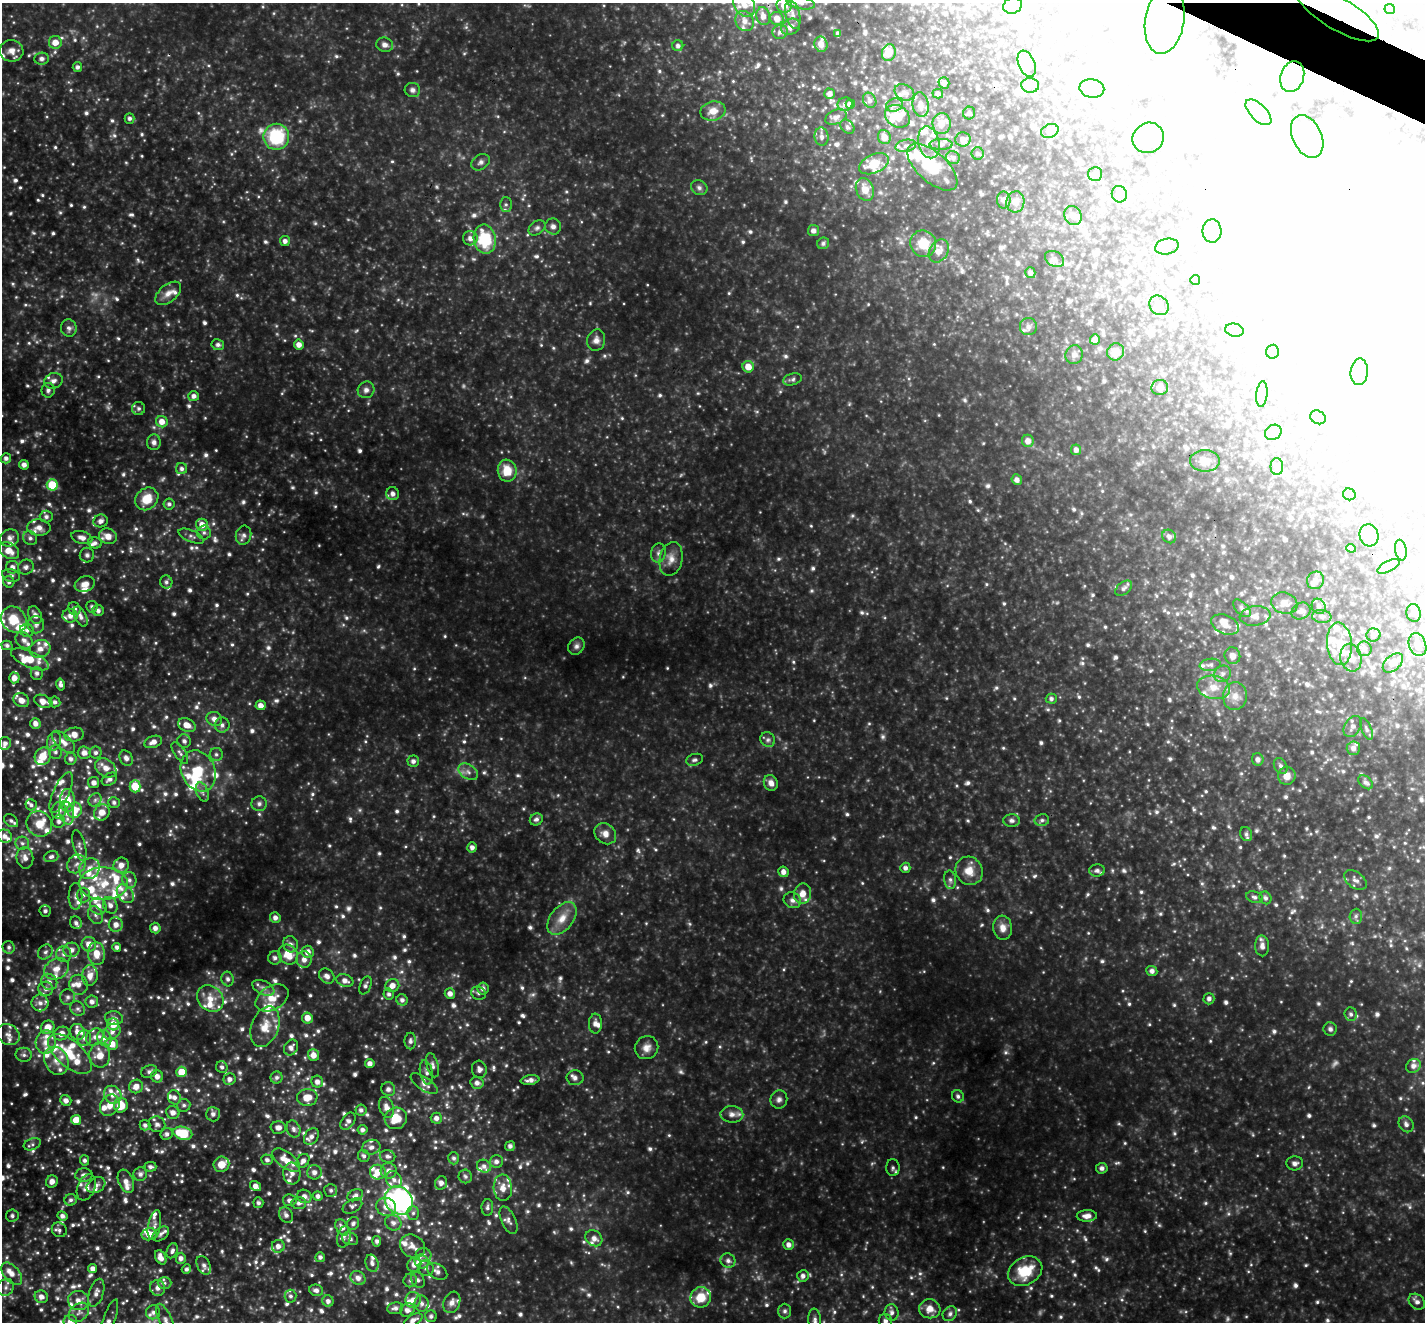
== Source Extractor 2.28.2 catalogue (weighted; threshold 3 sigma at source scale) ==
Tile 10 of 4 x 4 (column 2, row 3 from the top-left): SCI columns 1425-2847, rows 1603-2922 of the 5695 x 5707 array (HDU 1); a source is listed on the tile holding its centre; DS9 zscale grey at full resolution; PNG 1427 x 1324 px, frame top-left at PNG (2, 3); each listed source drawn as its Kron ellipse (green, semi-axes under 4 px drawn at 4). Shown black and unused: <1% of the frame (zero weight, under 3 of 4 exposures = <1% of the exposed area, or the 3 px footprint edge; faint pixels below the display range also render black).
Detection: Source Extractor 2.28.2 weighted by HDU 2 'WHT'; one run over the whole footprint, this tile lists its part. Background 0.346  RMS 0.039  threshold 0.173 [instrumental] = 3 sigma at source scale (4.5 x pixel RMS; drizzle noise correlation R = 1.50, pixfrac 1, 0.05/0.05 arcsec/px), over >= 5 px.
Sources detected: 1756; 18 too faint to see at this stretch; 331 inside a brighter object's white glare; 1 cosmic-ray / hot-pixel residue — neither listed nor drawn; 167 inside a brighter listed object's ellipse — not listed separately; of the other 1239, all 500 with FLUX_AUTO >= 10.8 (the completeness limit of this list) listed and drawn (739 fainter detections not listed), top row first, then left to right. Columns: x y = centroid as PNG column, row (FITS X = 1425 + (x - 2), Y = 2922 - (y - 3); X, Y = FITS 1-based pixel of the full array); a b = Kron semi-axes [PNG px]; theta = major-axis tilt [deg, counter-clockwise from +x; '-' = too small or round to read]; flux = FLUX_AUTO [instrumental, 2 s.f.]
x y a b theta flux
801 3 14 6 -11 21
744 4 14 10 -60 48
784 5 8 7 - 44
1013 6 9 8 - 30
1390 9 5 5 - 18
1338 13 47 16 -31 200
793 15 14 7 -76 26
763 16 9 7 -76 24
777 18 7 6 - 29
1165 20 34 19 81 250
745 21 10 9 - 24
791 27 10 7 29 23
780 32 7 7 - 16
838 34 4 4 - 12
55 42 6 6 - 42
821 44 8 6 -76 28
385 45 8 7 - 19
678 46 5 5 - 13
11 51 12 11 - 35
889 53 8 7 - 62
41 59 7 6 - 15
1027 64 14 8 -68 54
77 67 5 4 - 13
1292 77 15 11 72 120
944 83 5 5 - 15
1030 85 9 7 -4 14
1092 88 12 9 -10 32
412 90 8 7 - 13
904 92 10 7 -26 20
830 94 5 5 - 18
938 94 5 4 - 14
870 100 8 6 -60 13
845 104 7 6 - 15
850 104 5 4 - 22
894 105 8 6 16 15
921 105 12 8 -83 28
713 111 13 9 12 42
1258 112 16 8 -44 38
969 113 6 6 - 12
897 116 13 10 -32 74
836 117 11 7 24 21
130 118 5 5 - 12
942 124 10 9 - 40
847 127 8 6 -45 11
1050 131 9 6 21 27
1307 136 22 14 -64 97
276 137 13 13 - 250
822 137 9 7 -85 16
884 137 7 6 - 32
1148 138 16 15 - 58
963 140 7 7 - 25
929 142 16 10 -76 50
941 144 11 5 0 16
906 146 10 6 12 18
978 154 6 6 - 11
953 158 7 6 - 12
480 162 10 7 35 14
874 164 16 9 24 83
932 167 31 15 -42 170
1095 174 7 7 - 13
699 188 8 7 - 13
865 189 12 8 -68 41
1119 194 8 7 - 17
1004 200 8 7 - 13
1015 202 10 9 - 23
506 204 7 6 - 12
1073 216 10 8 -63 20
553 226 8 7 - 18
537 228 9 6 37 13
814 231 5 5 - 16
1212 231 11 9 -88 26
470 238 7 7 - 21
485 239 14 11 -79 190
285 241 5 5 - 16
823 243 6 5 - 11
923 244 13 13 - 79
1167 247 12 8 12 20
939 251 12 9 58 31
1055 259 10 7 -31 14
1030 273 5 5 - 11
1195 280 5 4 - 11
168 293 15 8 40 32
1159 305 10 9 - 24
1028 327 8 8 - 17
69 328 9 8 - 16
1234 330 9 6 -12 13
596 340 11 9 73 23
1095 340 5 5 - 20
218 345 6 5 - 12
299 345 5 5 - 24
1115 352 9 8 - 41
1273 352 7 6 - 12
1074 355 9 8 - 17
748 367 6 5 - 48
1359 372 13 9 85 41
792 379 10 5 15 11
53 381 9 7 19 18
1160 388 8 7 - 22
48 390 7 6 - 13
366 390 8 8 - 17
1262 394 13 5 84 14
194 396 5 5 - 17
139 408 6 6 - 11
1318 417 8 6 -30 12
162 422 6 5 - 35
1273 432 8 7 - 14
1028 441 6 6 - 23
154 442 8 7 - 16
1076 450 5 5 - 18
6 458 5 5 - 15
1205 461 15 10 -1 35
24 465 5 4 - 18
1277 467 8 6 -90 14
182 469 5 5 - 13
507 471 11 9 -81 76
1017 480 5 5 - 17
52 485 5 5 - 150
393 494 6 6 - 19
1349 494 6 6 - 13
147 499 12 10 40 73
169 504 5 5 - 11
46 517 6 6 - 12
101 521 7 6 - 16
202 525 6 6 - 40
39 527 11 8 -4 29
204 532 7 7 - 11
244 535 10 7 76 16
1369 535 11 9 -77 58
108 536 9 7 -18 37
191 536 13 6 -23 15
1169 536 7 6 - 15
82 537 11 6 -14 26
10 538 9 8 - 22
30 538 7 6 - 13
95 543 7 5 -21 12
1351 548 5 4 - 13
1401 550 10 5 -80 13
9 551 11 7 -31 50
658 553 9 7 80 16
87 555 7 7 - 11
671 559 17 11 78 39
1389 566 12 5 26 12
12 567 6 6 - 20
26 567 8 7 - 14
11 575 9 6 -16 12
1315 580 9 8 - 22
9 582 6 5 - 13
166 582 6 6 - 12
85 584 10 7 21 30
1124 588 9 6 39 13
1284 603 13 10 -18 34
1319 606 8 6 -61 16
92 607 6 5 - 12
1242 608 11 6 -44 14
74 609 7 6 - 16
98 610 5 5 - 14
1301 611 10 8 31 17
1414 613 9 7 -78 15
35 615 9 6 -67 22
70 616 7 7 - 22
81 616 11 5 -66 18
1255 616 15 10 6 30
1322 616 10 6 -8 15
14 620 14 12 -48 91
36 625 8 8 - 16
1225 625 14 9 -23 35
27 630 7 6 - 13
1373 635 7 6 - 19
24 640 9 7 -40 19
1339 644 21 12 -85 73
7 645 5 4 - 11
1417 645 12 8 -69 32
576 646 9 7 48 16
40 649 10 8 18 27
1364 649 7 7 - 16
1232 656 8 7 - 24
1351 658 14 10 -77 33
30 659 20 8 -24 73
1393 663 12 7 42 32
1210 665 10 6 7 14
37 673 6 6 - 14
1222 674 9 7 40 17
14 678 5 5 - 32
61 684 6 4 -78 14
1213 687 16 11 -10 58
1235 696 14 12 84 43
1051 699 5 5 - 11
21 700 8 6 -28 34
43 701 9 6 -21 35
55 702 5 5 - 11
260 705 5 5 - 24
214 719 8 7 - 24
35 723 5 5 - 21
187 725 9 6 -24 41
222 725 7 7 - 15
1353 726 11 8 57 17
1367 729 11 5 -69 12
74 735 10 7 8 38
768 740 8 7 - 11
54 741 10 6 74 16
184 741 7 6 - 14
63 742 14 7 -43 31
153 742 9 6 20 26
5 743 6 6 - 16
1353 748 6 6 - 16
55 752 7 6 - 12
84 753 6 6 - 25
96 753 6 6 - 14
180 753 12 5 -57 14
216 754 6 6 - 11
43 756 9 7 61 64
126 758 8 6 -58 20
71 759 6 6 - 15
1258 759 6 6 - 17
695 760 8 5 16 12
413 761 5 5 - 15
1281 766 8 6 -63 12
106 768 11 8 -34 35
198 771 21 16 -65 130
468 772 10 7 -35 20
1287 776 9 8 - 32
109 779 8 6 33 16
1366 782 8 5 -42 12
94 783 5 5 - 20
771 783 8 7 - 24
135 786 6 5 - 89
202 792 10 6 -70 15
61 793 22 8 66 34
95 800 7 5 46 11
67 801 11 7 -89 62
114 802 6 5 - 11
259 804 7 7 - 14
31 805 6 5 - 11
59 810 8 7 - 21
74 810 8 7 - 64
102 812 8 7 - 36
66 813 12 7 -76 28
536 819 7 6 - 14
1012 820 8 6 -3 15
1042 820 7 6 - 11
11 821 8 5 -38 13
59 821 6 6 - 14
39 824 13 12 - 54
605 834 12 9 -40 30
1246 834 7 5 -64 11
5 836 7 6 - 20
22 843 6 6 - 11
79 845 16 6 -74 17
472 847 5 5 - 17
51 857 7 5 17 13
25 858 11 8 -83 29
77 864 10 8 40 26
121 865 8 7 - 32
905 868 5 5 - 15
89 869 11 9 46 41
1097 870 8 6 2 14
969 871 14 13 - 59
783 872 5 5 - 21
129 880 8 7 - 17
950 880 9 6 -83 13
1355 880 13 8 -36 18
103 884 24 16 0 120
125 894 10 7 -55 24
803 894 10 8 80 41
84 895 7 6 - 14
75 896 13 7 89 21
1255 897 9 5 -17 12
1265 898 6 5 - 13
792 900 9 7 -30 17
110 905 8 7 - 21
98 906 8 8 - 33
45 911 6 5 - 12
95 915 9 7 -62 18
1356 916 7 6 - 11
275 918 5 5 - 18
562 918 19 11 52 60
76 923 6 5 - 13
116 925 7 7 - 27
155 928 5 5 - 19
1003 928 12 9 -84 34
89 944 7 7 - 41
291 944 8 7 - 16
1262 946 10 7 -88 23
9 947 6 6 - 11
117 947 4 4 - 13
71 950 8 7 - 23
45 952 8 6 47 13
308 952 6 6 - 29
64 954 8 7 - 19
96 954 11 8 -84 53
288 955 10 9 - 67
275 958 6 6 - 14
304 959 8 7 - 21
56 969 13 10 29 43
1152 971 5 5 - 15
90 976 10 8 88 35
327 976 8 6 -43 20
228 979 7 6 - 13
345 981 9 6 -22 23
49 982 8 7 - 22
78 985 10 9 - 25
365 985 9 5 69 13
392 986 7 6 - 28
263 988 12 7 -26 21
483 988 6 5 - 16
46 989 7 7 - 19
478 993 7 6 - 11
389 994 5 5 - 11
450 994 5 5 - 22
68 997 8 7 - 14
210 998 14 12 -42 56
272 998 18 12 30 64
1209 999 5 5 - 13
402 1000 6 5 - 15
92 1002 6 6 - 18
40 1003 8 8 - 24
78 1009 8 7 - 12
1351 1014 7 6 - 12
114 1018 9 6 -8 14
307 1018 5 5 - 37
595 1023 10 6 87 20
113 1024 6 6 - 56
48 1027 7 6 - 50
265 1027 21 13 71 75
1330 1029 7 6 - 12
77 1032 8 7 - 24
112 1032 9 7 44 19
62 1033 8 6 25 32
8 1035 12 10 -37 29
95 1037 9 7 42 19
84 1038 8 7 - 14
104 1038 8 7 - 23
410 1041 8 6 89 14
46 1042 11 10 - 39
112 1044 6 5 - 44
291 1047 8 6 60 20
647 1048 12 11 - 31
70 1054 26 13 -41 110
24 1055 8 7 - 14
100 1055 12 10 -87 54
313 1055 6 5 - 35
56 1061 14 11 -63 45
370 1063 5 4 - 20
433 1065 12 6 -75 14
1413 1066 8 6 34 18
222 1067 6 5 - 11
479 1069 8 7 - 17
149 1071 8 6 22 13
181 1072 5 5 - 69
426 1072 12 6 -78 20
157 1076 6 6 - 23
277 1077 6 6 - 12
575 1078 8 7 - 14
229 1079 6 6 - 18
530 1080 9 5 9 21
317 1082 6 6 - 20
477 1083 6 6 - 18
424 1084 15 6 -34 24
136 1086 7 6 - 30
388 1089 7 6 - 14
113 1095 9 8 - 33
958 1096 6 5 - 11
174 1097 7 6 - 17
307 1097 10 8 8 59
779 1099 9 8 - 16
66 1100 6 5 - 20
110 1105 11 9 55 43
121 1105 7 7 - 79
184 1105 6 6 - 11
386 1107 11 7 -69 29
361 1110 5 5 - 13
173 1112 7 6 - 22
213 1114 7 7 - 15
732 1114 11 8 -2 24
396 1118 11 10 - 88
436 1118 5 5 - 18
76 1120 5 5 - 52
348 1121 9 6 54 18
157 1124 8 7 - 18
1406 1124 8 7 - 16
145 1125 5 5 - 13
278 1128 8 6 -1 23
293 1129 9 6 -68 17
362 1130 5 4 - 14
183 1133 9 6 -14 160
167 1134 6 6 - 14
311 1136 9 6 56 19
32 1144 9 5 20 12
510 1146 5 4 - 14
371 1147 9 7 15 20
364 1156 6 5 - 12
388 1156 8 6 -12 14
454 1158 6 5 - 11
85 1160 5 4 - 11
267 1160 5 5 - 13
286 1160 16 8 -36 58
303 1161 7 6 - 19
496 1161 7 6 - 16
1295 1163 8 7 - 15
221 1164 8 7 - 45
484 1166 7 6 - 16
150 1167 6 5 - 12
893 1168 8 6 -89 11
1102 1168 6 5 - 13
389 1171 8 8 - 24
314 1172 7 7 - 19
378 1172 8 7 - 43
292 1173 11 8 -85 26
140 1174 7 6 - 15
84 1175 8 6 1 18
465 1176 7 6 - 12
394 1180 9 7 -55 21
52 1181 6 5 - 22
126 1181 12 7 -68 29
441 1183 7 6 - 18
96 1185 10 7 31 19
256 1186 6 4 -33 25
86 1187 13 8 68 30
503 1188 13 9 -87 34
331 1190 6 6 - 11
355 1195 8 5 23 13
304 1196 7 6 - 22
318 1196 5 4 - 14
71 1200 6 5 - 12
290 1200 7 6 - 15
399 1201 15 13 -47 1100
258 1203 5 5 - 12
299 1203 7 6 - 14
352 1206 10 6 27 13
386 1207 10 9 - 39
487 1207 8 6 88 12
413 1213 7 6 - 11
286 1215 8 6 -55 16
12 1216 6 6 - 12
62 1216 5 4 - 16
1087 1216 10 5 1 25
508 1220 15 7 -65 19
353 1223 7 5 55 14
393 1223 8 7 - 19
154 1225 15 6 78 20
342 1227 8 6 -60 24
59 1230 8 7 - 12
149 1234 7 6 - 50
161 1234 9 6 38 13
344 1237 11 6 78 15
594 1238 9 7 -38 23
350 1239 8 6 -19 11
377 1241 5 4 - 13
789 1245 5 5 - 20
278 1246 6 6 - 23
413 1246 13 11 -32 35
172 1251 8 5 68 13
424 1255 8 7 - 15
161 1257 8 5 -62 27
320 1257 5 4 - 12
181 1258 5 5 - 18
728 1261 7 7 - 16
422 1262 7 6 - 17
372 1263 9 6 -75 17
204 1265 10 6 -64 18
414 1265 7 6 - 24
426 1268 8 7 - 17
93 1269 4 4 - 20
186 1269 5 4 - 11
437 1271 11 7 -32 21
1025 1271 18 13 29 130
12 1274 13 7 -49 33
803 1276 6 6 - 16
358 1278 8 6 -35 24
410 1280 7 6 - 11
418 1280 8 6 -57 12
165 1283 7 6 - 11
6 1287 9 7 51 18
158 1288 8 7 - 22
316 1290 7 5 -14 16
96 1293 14 7 72 22
290 1296 6 6 - 12
41 1297 7 6 - 22
701 1297 10 10 - 82
413 1300 8 7 - 31
78 1301 10 9 - 31
328 1301 6 5 - 16
452 1302 11 8 68 28
1417 1302 9 6 -43 17
422 1304 8 7 - 17
395 1308 8 6 10 15
930 1309 10 9 - 41
407 1310 7 6 - 21
785 1311 7 6 - 11
79 1312 11 8 39 21
153 1312 7 7 - 13
892 1312 8 7 - 15
950 1314 8 6 48 13
431 1316 6 5 - 11
413 1320 10 5 29 20
815 1320 11 6 -84 17
108 1321 23 6 71 25
166 1321 19 6 -66 28
885 1321 7 6 - 15
70 1322 7 6 - 29
Overlapping masked pixels (flux is a lower limit): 2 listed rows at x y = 1338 13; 1165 20
Isophote crosses this tile's border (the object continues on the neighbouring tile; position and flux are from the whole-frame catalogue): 11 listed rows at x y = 801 3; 744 4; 784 5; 1013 6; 1338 13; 413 1320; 815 1320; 108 1321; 166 1321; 885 1321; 70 1322